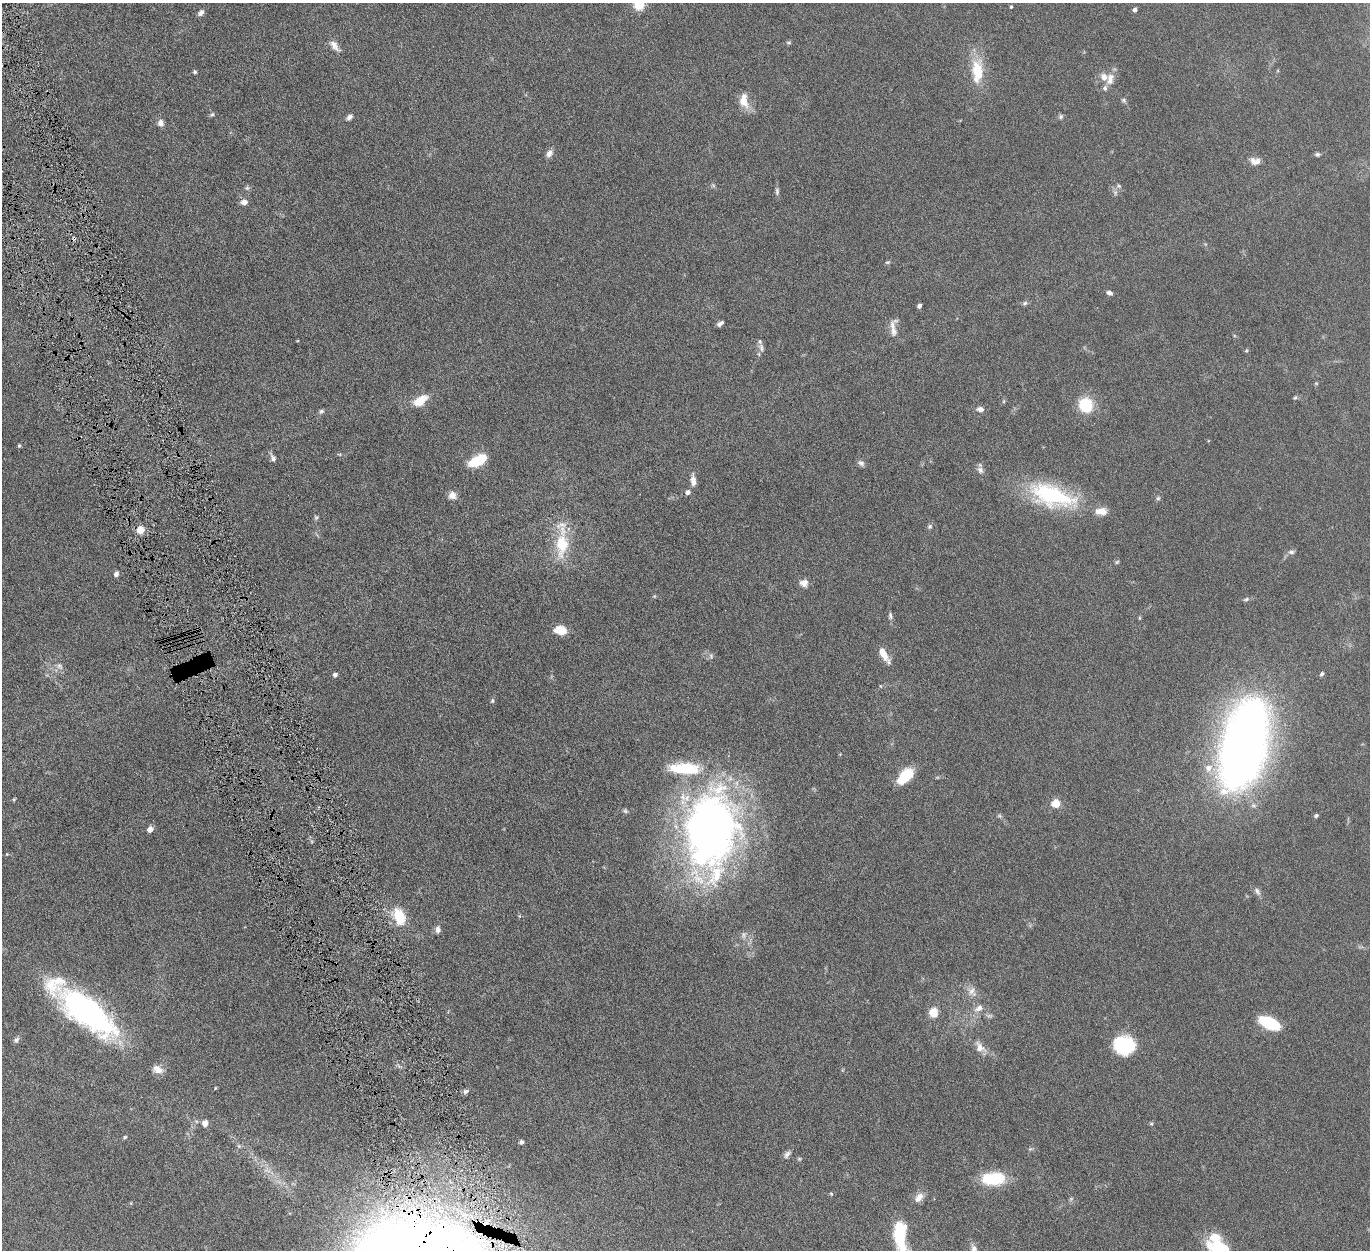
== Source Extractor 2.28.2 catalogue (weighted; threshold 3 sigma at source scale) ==
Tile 11 of 4 x 4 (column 3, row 3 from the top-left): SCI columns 2747-4114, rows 1538-2785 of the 5500 x 5446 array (HDU 1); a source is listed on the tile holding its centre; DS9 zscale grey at full resolution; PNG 1372 x 1252 px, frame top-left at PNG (2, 3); no overlay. Shown black and unused: <1% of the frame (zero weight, under 6 of 12 exposures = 1% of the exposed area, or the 3 px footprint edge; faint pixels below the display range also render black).
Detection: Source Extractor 2.28.2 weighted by HDU 2 'WHT'; one run over the whole footprint, this tile lists its part. Background 0.0511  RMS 0.0054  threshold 0.022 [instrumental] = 3 sigma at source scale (4.09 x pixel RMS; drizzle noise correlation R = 1.36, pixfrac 0.8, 0.05/0.05 arcsec/px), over >= 5 px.
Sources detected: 114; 2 too faint to see at this stretch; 4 inside a brighter object's white glare — not listed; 7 inside a brighter listed object's ellipse — not listed separately; the other 101 listed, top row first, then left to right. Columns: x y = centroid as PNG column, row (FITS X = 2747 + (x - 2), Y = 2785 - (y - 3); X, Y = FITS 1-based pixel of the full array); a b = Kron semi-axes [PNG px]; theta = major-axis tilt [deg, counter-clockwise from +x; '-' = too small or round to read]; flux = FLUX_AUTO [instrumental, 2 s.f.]
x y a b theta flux
639 5 7 7 - 13
1011 7 4 3 - 0.5
1135 10 4 4 - 1.8
201 13 8 6 47 1.6
789 42 7 3 0 0.66
334 46 16 8 -54 3.1
977 71 35 15 -90 15
195 72 5 5 - 0.7
1110 79 18 10 80 4.4
744 100 20 11 -83 6.3
1124 100 7 5 -23 0.88
212 114 6 5 - 0.8
1061 116 7 5 75 0.92
349 117 8 6 35 1.5
161 123 8 7 - 2.2
549 153 10 7 59 2.4
1317 154 6 6 - 0.88
1255 161 15 9 -8 3.3
1119 186 6 5 - 0.85
247 188 6 6 - 0.92
777 191 10 5 -90 1.2
244 202 8 7 - 2.3
74 238 5 4 - 0.69
1109 293 7 5 -24 1.7
1025 303 6 6 - 0.94
919 306 5 4 - 1.2
720 324 7 4 37 1.5
893 331 28 8 80 3.8
761 347 13 7 -76 2.1
1246 351 6 3 19 0.51
1316 383 5 4 - 0.49
1295 398 6 4 65 0.69
420 401 16 9 34 9.6
1086 405 15 14 - 16
980 409 7 6 - 2.2
321 411 7 6 - 0.99
19 446 5 4 - 0.61
273 458 10 6 -66 1.6
477 461 19 9 28 14
861 463 10 6 -37 1.5
980 470 10 8 -64 1.9
693 480 17 7 -85 2.8
688 492 5 5 - 1.8
452 495 10 9 - 3.1
1052 495 60 25 -18 45
1158 498 6 6 - 0.82
316 517 6 6 - 0.76
930 526 7 6 - 1
140 530 5 5 - 14
562 543 38 12 89 21
1291 552 8 5 0 1.3
1117 562 6 4 45 0.66
116 574 6 5 - 1.7
804 583 11 9 -14 3.1
1246 599 8 5 22 0.92
890 616 9 6 -83 1.3
560 630 12 8 -9 8.5
884 654 19 6 -60 5.9
711 656 8 5 -70 1.1
59 666 11 8 -60 2.1
1322 674 6 4 58 0.87
335 675 4 4 - 1.8
881 686 5 3 - 0.37
492 701 7 5 75 0.76
1243 745 81 37 76 390
902 777 23 12 68 9
14 800 5 4 - 0.5
1056 803 5 5 - 17
625 811 7 5 -46 0.82
999 816 6 5 - 0.81
1316 816 6 4 40 0.79
150 829 5 4 - 4.4
711 830 90 55 86 280
1257 891 12 6 -56 1.8
399 916 23 14 -70 13
519 916 5 3 - 0.47
438 929 10 6 -89 1.8
972 991 16 11 -69 3.9
979 1008 13 8 29 3.2
933 1012 10 9 - 6.7
87 1013 65 26 -38 120
989 1015 11 4 -5 1.1
1270 1023 21 10 -24 22
16 1040 8 6 46 1.3
1124 1045 22 18 -10 27
980 1047 17 11 -52 4.4
158 1069 14 9 -22 3.4
466 1091 8 6 21 1.2
205 1123 8 7 - 2.5
1151 1124 5 5 - 0.61
125 1137 5 4 - 0.6
521 1142 5 4 - 1.3
1030 1149 5 5 - 0.66
787 1154 13 6 50 1.7
799 1159 6 4 -44 0.59
997 1178 19 14 9 19
831 1194 5 4 - 0.54
919 1197 14 9 50 3.3
900 1228 21 14 -85 14
1217 1245 23 13 38 12
974 1250 16 7 -88 3.5
Overlapping masked pixels (flux is a lower limit): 1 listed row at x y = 74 238
Isophote crosses this tile's border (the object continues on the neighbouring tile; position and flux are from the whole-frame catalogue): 3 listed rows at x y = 639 5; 1217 1245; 974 1250